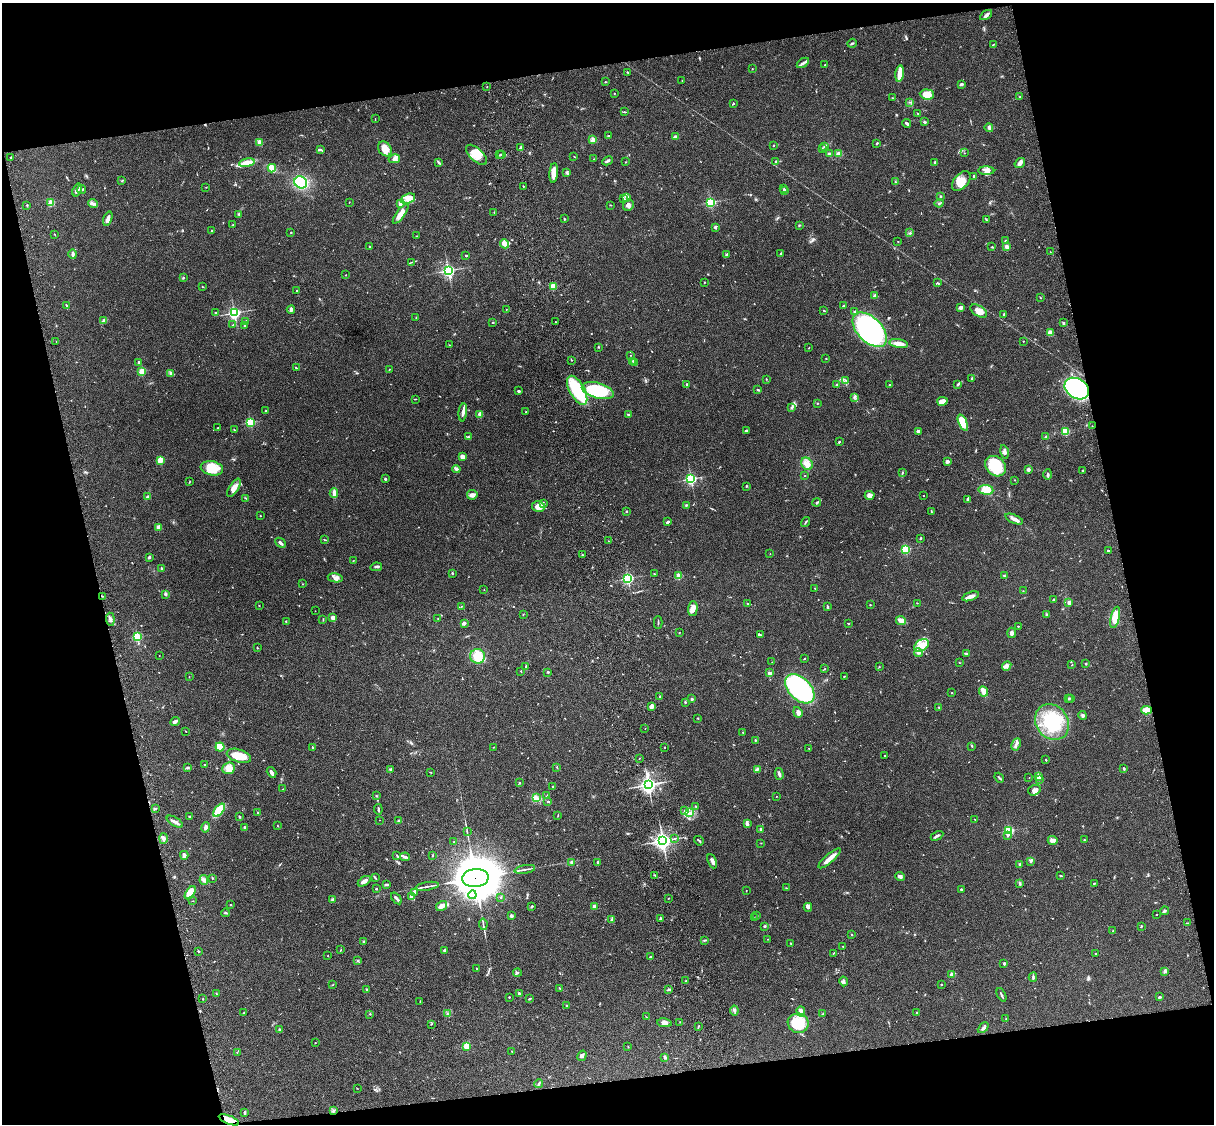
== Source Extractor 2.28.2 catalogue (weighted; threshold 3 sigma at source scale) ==
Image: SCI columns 122-4969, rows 278-4763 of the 5088 x 4927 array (HDU 1 of 3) = the unmasked area's bounding box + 8 px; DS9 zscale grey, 4 x 4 block average (1 PNG px = mean of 4 x 4 image px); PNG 1216 x 1126 px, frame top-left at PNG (2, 3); each listed source drawn as its Kron ellipse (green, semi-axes under 4 px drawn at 4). Shown black and unused: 25% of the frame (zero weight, under 3 of 4 exposures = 6% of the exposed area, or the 3 px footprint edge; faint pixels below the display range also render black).
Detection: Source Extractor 2.28.2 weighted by HDU 2 'WHT'. Background 0.0838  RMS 0.006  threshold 0.0269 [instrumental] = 3 sigma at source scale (4.5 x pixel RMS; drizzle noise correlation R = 1.50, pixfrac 1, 0.05/0.05 arcsec/px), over >= 5 px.
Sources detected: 671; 1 too faint to see at this stretch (4 x 4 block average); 3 inside a brighter object's white glare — neither listed nor drawn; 18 coinciding with a brighter row at this scale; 23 inside a brighter listed object's ellipse — not listed separately; of the other 626, all 500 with FLUX_AUTO >= 1.19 (the completeness limit of this list) listed and drawn (126 fainter detections not listed), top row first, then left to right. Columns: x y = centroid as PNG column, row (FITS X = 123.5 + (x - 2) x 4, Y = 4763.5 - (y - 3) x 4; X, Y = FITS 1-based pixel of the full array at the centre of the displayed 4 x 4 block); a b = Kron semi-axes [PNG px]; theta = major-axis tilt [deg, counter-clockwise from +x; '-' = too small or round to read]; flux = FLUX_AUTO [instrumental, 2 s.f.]
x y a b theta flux
986 15 7 3 33 10
852 43 5 2 - 3.9
993 45 2 2 - 2.5
803 63 7 3 33 9
825 65 2 2 - 1.4
752 69 2 2 - 2
627 72 2 2 - 2.4
900 74 8 3 82 41
682 81 2 2 - 1.2
605 82 2 2 - 2.4
961 84 4 2 - 6.3
487 87 2 2 - 1.3
614 93 2 2 - 1.4
927 94 7 5 -4 47
1019 97 2 2 - 1.5
893 98 2 2 - 1.5
910 102 3 2 - 2
733 103 2 2 - 2.4
625 112 4 2 - 2.6
918 113 2 2 - 3
375 119 2 2 - 1.4
925 122 3 2 - 2.8
907 124 4 2 - 7.8
989 128 4 3 - 7
608 136 2 2 - 4.1
676 136 2 2 - 3.4
593 139 4 3 - 12
259 142 2 2 - 81
877 143 3 2 - 3.3
773 145 2 2 - 5.2
824 147 2 2 - 2.1
520 148 2 2 - 15
385 149 8 6 -57 36
822 149 2 2 - 1.8
321 150 3 2 - 3.2
964 153 2 2 - 2.5
829 154 3 3 - 7.9
838 154 3 3 - 13
477 155 13 6 -44 47
500 155 2 2 - 1.7
502 155 2 2 - 2.4
574 156 2 2 - 1.5
11 157 2 2 - 2.9
394 159 6 4 13 12
594 159 3 2 - 2.1
608 161 5 2 - 7.6
776 161 2 2 - 10
439 162 4 2 - 5.5
626 162 2 2 - 1.5
247 163 8 3 10 45
935 163 3 3 - 5.9
1020 163 6 4 36 12
272 168 4 4 - 49
986 171 8 4 -1 15
554 173 10 4 86 38
567 173 3 2 - 3.2
974 177 2 2 - 8.9
122 180 3 2 - 2.8
961 181 11 7 49 43
301 182 7 5 -38 230
895 182 2 2 - 1.8
523 186 2 2 - 1.7
206 187 2 2 - 1.2
784 188 2 2 - 1.3
77 190 7 3 70 18
82 190 4 2 - 7.4
784 190 3 2 - 7.3
941 196 2 2 - 4.1
623 198 3 2 - 3.3
626 198 2 2 - 2
408 199 7 4 20 20
51 202 2 2 - 140
349 202 2 2 - 1.5
711 202 2 2 - 440
93 203 5 3 - 8.4
939 203 4 2 - 3.4
400 204 3 2 - 23
27 205 3 2 - 2.3
610 205 2 2 - 1.5
628 205 6 5 - 11
494 212 2 2 - 1.4
239 214 3 2 - 4
401 214 12 3 54 35
108 219 7 2 71 20
564 219 2 2 - 3
986 220 2 2 - 2.8
233 224 2 2 - 1.3
799 226 2 2 - 2.1
715 227 3 3 - 4.9
211 230 2 2 - 2.1
291 232 2 2 - 2
909 233 2 2 - 1.5
54 234 2 2 - 1.4
417 236 3 2 - 2.6
898 241 2 2 - 1.3
1005 241 2 2 - 3.2
504 244 5 3 - 11
370 247 2 2 - 3
992 247 2 2 - 2.5
1007 247 3 3 - 13
1050 252 2 2 - 1.2
73 254 5 2 - 15
726 254 3 2 - 3.4
781 254 3 2 - 3.8
466 256 2 2 - 11
412 262 3 2 - 2
448 271 2 2 - 790
346 275 2 2 - 2.5
183 278 3 2 - 2.3
704 282 2 2 - 2
937 283 2 2 - 2
202 286 2 2 - 1.5
553 286 2 2 - 140
297 290 2 2 - 2.1
874 296 4 2 - 4
1040 298 2 2 - 1.6
66 305 3 2 - 2.4
843 306 2 2 - 3.6
961 307 4 3 - 8.7
506 309 2 2 - 1.5
291 310 4 3 - 11
824 310 3 2 - 2.2
979 311 9 5 -33 24
216 312 3 2 - 2.1
855 312 3 2 - 3.7
234 313 2 2 - 680
1004 315 3 2 - 3.2
416 318 2 2 - 1.2
103 321 4 3 - 6.2
246 321 3 2 - 2.6
493 322 2 2 - 2.3
556 322 2 2 - 1.4
1063 323 2 2 - 3.8
233 325 2 2 - 3.1
244 325 2 2 - 2
870 330 21 12 -45 560
1050 333 3 3 - 28
56 341 2 2 - 1.3
1023 341 2 2 - 1.5
899 344 9 3 -10 33
449 345 2 2 - 1.6
598 347 2 2 - 2.2
809 348 2 2 - 2
631 355 2 2 - 1.5
826 358 2 2 - 1.3
572 360 2 2 - 1.8
632 361 3 2 - 3.1
138 362 3 2 - 4.7
634 362 2 2 - 1.4
296 368 2 2 - 2.4
389 369 2 2 - 1.5
142 372 2 2 - 160
171 373 3 3 - 5
766 379 2 2 - 2
972 379 3 2 - 5.3
846 380 2 2 - 2.1
687 384 2 2 - 3.7
958 384 4 2 - 5.7
837 385 3 3 - 4
889 385 4 2 - 3.3
1077 389 13 9 -33 790
577 390 16 7 -61 230
758 390 3 2 - 3.9
519 391 2 2 - 7.4
598 391 16 7 -16 240
854 397 2 2 - 1.5
415 399 3 2 - 1.7
942 401 5 3 - 29
817 403 2 2 - 2
791 408 4 2 - 3.9
266 411 2 2 - 1.2
463 412 9 3 83 12
526 412 2 2 - 1.5
480 414 2 2 - 66
628 414 3 2 - 2.7
250 422 2 2 - 340
963 423 8 4 -67 96
1092 426 2 2 - 1.3
218 428 2 2 - 2.1
234 430 3 2 - 1.8
746 431 2 2 - 6.5
918 431 4 3 - 8.5
1065 431 2 2 - 240
468 437 4 2 - 5.4
1046 437 2 2 - 4
839 442 3 2 - 3.7
1004 452 7 3 -78 10
463 457 4 3 - 16
160 460 2 2 - 140
947 462 3 3 - 8.2
807 464 6 5 - 26
996 466 11 9 -44 130
212 468 11 7 -10 68
456 469 4 3 - 6
1028 469 2 2 - 35
1083 470 2 2 - 2.6
903 472 2 2 - 1.8
1048 475 5 2 - 6.2
805 476 2 2 - 1.7
385 479 2 2 - 6.9
691 479 2 2 - 550
1015 480 2 2 - 1.2
189 482 2 2 - 1.7
747 486 2 2 - 1.5
234 488 10 4 57 23
986 490 7 5 -6 48
334 493 4 2 - 23
472 495 5 4 - 11
870 495 5 4 - 19
923 496 2 2 - 3.6
147 497 3 2 - 5.3
245 498 2 2 - 1.8
968 499 4 2 - 6
817 502 4 2 - 6.4
544 503 3 2 - 3.3
686 505 2 2 - 2.9
538 506 6 5 - 45
626 511 2 2 - 3.2
931 512 3 2 - 2.2
260 516 2 2 - 2.1
1014 519 9 3 -23 19
668 522 3 2 - 7.3
806 522 5 2 - 3.8
159 527 2 2 - 18
921 538 3 2 - 3.3
324 540 3 2 - 2.2
608 541 2 2 - 1.4
280 543 6 2 -44 14
906 549 2 2 - 310
1108 550 3 2 - 2.2
770 554 2 2 - 1.6
583 555 2 2 - 1.8
149 557 2 2 - 6.9
353 561 2 2 - 1.3
376 567 6 2 9 5
161 568 4 2 - 3.3
452 573 3 2 - 3.2
654 574 2 2 - 1.5
1004 575 2 2 - 1.8
678 576 2 2 - 120
335 578 7 4 -11 13
628 578 2 2 - 540
303 584 2 2 - 1.4
815 588 2 2 - 1.7
484 590 2 2 - 2.3
1023 591 2 2 - 1.3
165 594 4 3 - 5.5
102 596 2 2 - 1.9
970 596 9 3 20 22
1053 600 3 2 - 3.8
1069 602 3 2 - 13
917 603 2 2 - 1.2
748 604 2 2 - 2.3
259 605 2 2 - 1.5
870 605 2 2 - 2.1
462 606 2 2 - 1.4
827 607 3 2 - 4.8
693 608 7 5 90 18
315 611 2 2 - 1.5
523 614 2 2 - 1.7
1046 614 2 2 - 2.1
1115 617 11 4 77 64
333 618 3 3 - 15
110 619 6 3 -84 10
323 619 2 2 - 1.6
438 619 2 2 - 2.4
901 620 5 3 - 21
286 621 2 2 - 1.6
658 622 6 2 88 3.9
464 623 3 3 - 8.4
848 624 3 2 - 2.7
1018 626 2 2 - 1.6
679 633 2 2 - 1.4
1012 633 5 3 - 9.5
760 634 3 2 - 2.8
137 637 2 2 - 310
922 645 8 5 32 44
257 648 2 2 - 4.4
919 653 4 2 - 6.7
967 653 4 2 - 5.1
159 656 2 2 - 1.4
478 656 7 7 - 79
804 659 3 2 - 2.1
772 662 2 2 - 1.3
959 663 2 2 - 1.6
1086 664 2 2 - 3
1072 665 2 2 - 1.3
1007 666 5 3 - 9.1
526 667 4 2 - 3.8
879 667 2 2 - 1.4
824 669 3 2 - 2.1
521 671 2 2 - 3.4
548 672 2 2 - 3.5
769 673 4 3 - 8.5
189 676 2 2 - 2.2
844 676 2 2 - 2
800 689 17 11 -45 610
984 691 5 3 - 37
952 693 2 2 - 1.4
660 696 2 2 - 3.8
1071 698 2 2 - 2.1
692 699 2 2 - 6
1068 699 2 2 - 1.9
685 702 3 2 - 3.1
652 706 3 3 - 6.6
939 707 3 2 - 3.6
1147 710 5 3 - 48
798 712 5 3 - 12
1083 716 4 3 - 6.4
698 718 2 2 - 2.2
175 722 5 3 - 8.8
1052 722 19 16 -55 160
645 728 2 2 - 2.6
185 731 2 2 - 1.5
743 732 2 2 - 1.6
755 740 2 2 - 3.3
1016 744 6 3 62 10
972 746 3 2 - 1.9
220 747 4 4 - 32
312 747 3 2 - 2.1
493 747 2 2 - 1.8
665 747 2 2 - 1.5
809 748 2 2 - 1.3
885 755 2 2 - 1.7
239 756 12 6 -17 58
639 758 2 2 - 1.7
1046 760 2 2 - 2.5
205 765 3 2 - 2.6
557 767 2 2 - 1.5
187 768 4 2 - 3.8
229 768 6 5 - 38
1124 768 2 2 - 7.3
390 769 2 2 - 4.2
757 769 2 2 - 3.5
271 772 6 2 -57 12
430 772 2 2 - 1.8
779 774 6 3 -76 7.2
1038 776 2 2 - 110
999 778 5 2 - 5.2
1029 778 2 2 - 1.4
1039 780 2 2 - 1.8
519 783 3 2 - 2.1
648 785 3 3 - 1200
553 787 2 2 - 2.9
283 789 2 2 - 1.2
1034 790 6 5 - 14
376 796 2 2 - 3.2
547 796 3 2 - 2.6
776 796 2 2 - 1.9
536 798 2 2 - 1.9
547 801 2 2 - 2.2
696 806 2 2 - 1.9
155 809 3 2 - 2.9
378 809 5 2 - 5.4
219 810 8 4 52 120
684 811 3 2 - 3.7
258 813 3 2 - 3.5
689 813 3 3 - 5.5
558 815 3 2 - 2
189 817 2 2 - 5.4
239 817 3 2 - 3.3
975 819 3 2 - 1.4
380 820 2 2 - 1.2
399 821 2 2 - 24
175 822 9 3 -31 13
747 823 4 2 - 10
277 826 2 2 - 1.9
206 827 5 3 - 13
244 827 2 2 - 10
761 830 4 2 - 6.4
467 831 2 2 - 1.4
1009 831 2 2 - 430
1008 835 2 2 - 5
937 836 7 2 28 8.6
164 838 5 3 - 7.7
674 839 2 2 - 1.7
1053 840 5 3 - 8.7
1085 840 3 2 - 2.2
663 841 3 3 - 1500
699 841 5 2 - 3.9
454 842 2 2 - 1.2
761 843 2 2 - 1.2
184 855 4 2 - 15
397 855 3 2 - 3.1
432 856 2 2 - 1.7
405 857 5 3 - 7.4
829 858 14 3 40 32
712 861 7 3 -66 11
572 862 3 3 - 5.1
598 862 2 2 - 20
1030 862 2 2 - 1.9
1020 864 3 3 - 3.8
525 869 10 2 11 8.9
655 875 2 2 - 1.9
1061 876 3 2 - 2.5
900 877 5 3 - 7.8
212 878 2 2 - 2.3
375 878 4 2 - 3.3
475 878 13 9 6 20000
204 880 5 4 - 9.5
364 881 7 3 32 21
1020 883 4 2 - 3.5
1094 883 3 2 - 2.3
387 885 4 2 - 4.2
427 886 12 2 10 9.5
786 888 2 2 - 1.3
376 889 3 2 - 2.6
961 889 2 2 - 13
746 890 2 2 - 1.2
415 892 3 3 - 17
190 893 7 4 55 89
472 895 4 3 - 7.1
411 897 3 2 - 5
501 897 3 2 - 2
396 898 7 2 -50 8.6
668 898 2 2 - 1.4
332 900 3 3 - 4.5
192 901 2 2 - 1.3
230 905 2 2 - 2.3
441 906 6 4 32 16
594 906 2 2 - 38
531 907 3 2 - 2
808 907 4 3 - 8.3
1164 911 4 2 - 5.1
226 913 4 2 - 4.5
1156 914 2 2 - 1.4
757 915 2 2 - 1.7
511 916 2 2 - 34
660 918 3 2 - 5.3
754 918 2 2 - 1.2
612 920 2 2 - 2.6
1187 923 2 2 - 1.6
483 924 6 2 -81 4.2
764 926 3 2 - 4.4
1141 926 2 2 - 2.3
1113 931 2 2 - 2.9
852 934 2 2 - 2.5
768 939 3 2 - 1.2
704 940 3 2 - 3.1
363 942 2 2 - 3.6
791 943 3 2 - 1.8
843 946 2 2 - 4
341 950 3 2 - 2.1
445 950 3 3 - 5.1
198 951 2 2 - 3.2
834 953 2 2 - 1.4
1096 954 2 2 - 1.6
328 956 2 2 - 1.5
651 957 2 2 - 3.2
358 961 3 2 - 2.5
1004 963 3 2 - 5.4
477 969 2 2 - 2
1165 972 4 2 - 4.2
517 973 4 2 - 4.3
952 974 2 2 - 46
1033 977 4 2 - 5.2
686 981 2 2 - 2.8
844 981 5 2 - 5.6
941 984 2 2 - 2.2
332 985 2 2 - 1.6
560 989 3 2 - 2.7
367 990 4 2 - 3.8
668 990 2 2 - 2.2
216 994 3 2 - 1.7
520 994 3 2 - 11
1001 995 7 2 -64 4.7
1160 996 3 2 - 3.3
509 997 2 2 - 2
530 998 3 2 - 3.8
203 999 2 2 - 1.3
420 1002 3 2 - 1.7
566 1005 2 2 - 2.3
734 1010 5 3 - 6.9
801 1011 5 3 - 17
244 1013 2 2 - 1.5
917 1013 2 2 - 3.9
370 1014 2 2 - 1.6
448 1014 2 2 - 1.9
823 1014 4 2 - 3
646 1017 2 2 - 1.5
1006 1019 2 2 - 1.5
680 1022 2 2 - 1.5
665 1023 7 4 -8 16
798 1023 10 9 - 96
431 1024 3 2 - 1.7
698 1027 3 2 - 2.6
983 1028 6 3 46 8.7
279 1030 2 2 - 15
315 1043 2 2 - 1.3
466 1046 2 2 - 140
628 1047 2 2 - 2
512 1051 2 2 - 2
237 1053 2 2 - 1.4
582 1056 5 3 - 11
665 1057 4 2 - 7.2
539 1084 5 2 - 5
357 1088 3 2 - 1.2
333 1110 2 2 - 1.8
244 1113 3 2 - 5.2
229 1120 11 3 -22 49
Overlapping masked pixels (flux is a lower limit): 4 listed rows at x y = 1077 389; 102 596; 475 878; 229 1120
Diffuse or blended objects may show on this block-average render without a row.